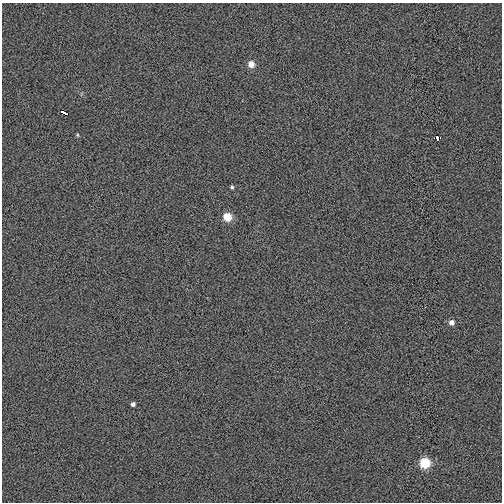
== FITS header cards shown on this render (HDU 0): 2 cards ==
NAXIS1  =                  500
NAXIS2  =                  500

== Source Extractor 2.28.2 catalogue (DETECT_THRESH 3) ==
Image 500 x 500 px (HDU 0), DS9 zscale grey, 1 PNG px = 1 image px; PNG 504 x 504 px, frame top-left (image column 1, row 500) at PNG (2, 3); no overlay
Background -0.00371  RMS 0.013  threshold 0.0397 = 3 sigma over >= 5 px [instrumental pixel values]
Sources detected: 9; all 9 listed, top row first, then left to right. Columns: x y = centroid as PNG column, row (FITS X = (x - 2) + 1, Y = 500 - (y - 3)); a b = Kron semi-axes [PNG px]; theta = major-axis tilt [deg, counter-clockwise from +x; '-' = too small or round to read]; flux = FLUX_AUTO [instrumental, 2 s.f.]
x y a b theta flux
251 64 6 6 - 8.4
64 113 7 3 -30 6.7
78 135 5 3 - 0.91
437 138 3 3 - 20
232 187 4 4 - 1.4
227 217 6 6 - 22
451 322 5 5 - 4.4
133 404 4 4 - 2.8
425 463 6 6 - 42